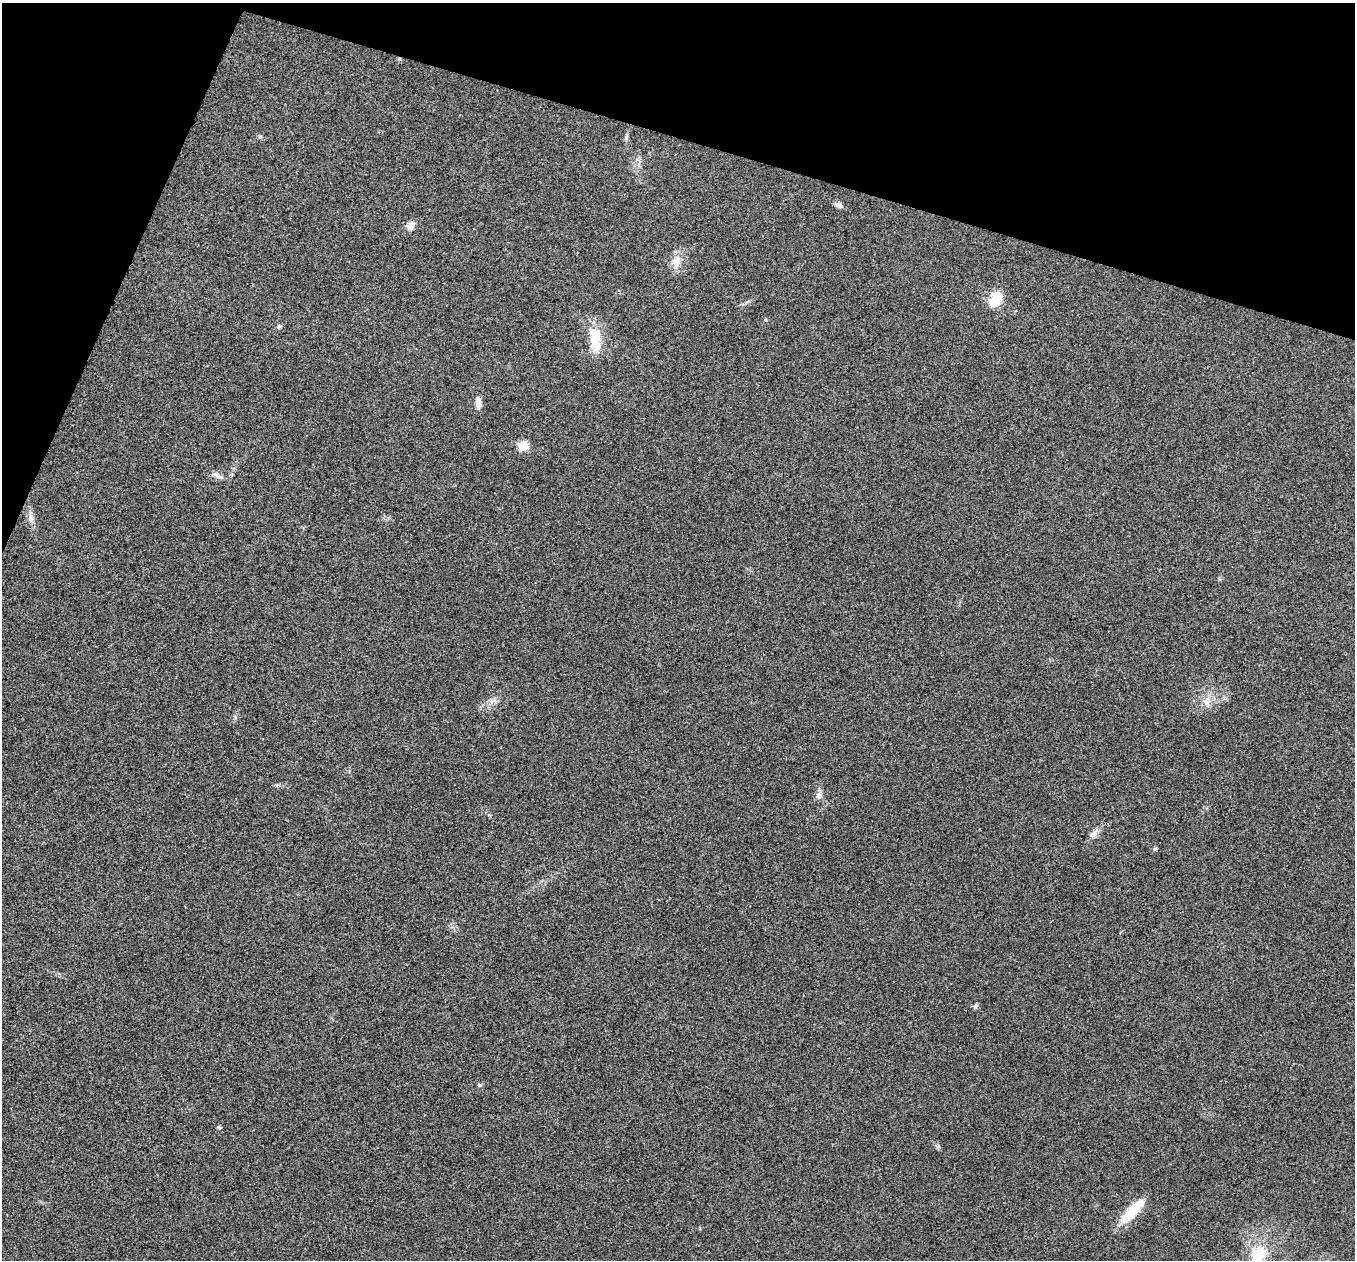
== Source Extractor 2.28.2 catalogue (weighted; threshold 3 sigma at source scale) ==
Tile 2 of 4 x 4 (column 2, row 1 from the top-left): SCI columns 1355-2707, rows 3910-5167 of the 5418 x 5433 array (HDU 1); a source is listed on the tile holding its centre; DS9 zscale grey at full resolution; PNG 1357 x 1262 px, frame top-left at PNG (2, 3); no overlay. Shown black and unused: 15% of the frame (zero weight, under 3 of 4 exposures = <1% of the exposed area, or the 3 px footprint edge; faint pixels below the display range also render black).
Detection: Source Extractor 2.28.2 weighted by HDU 2 'WHT'; one run over the whole footprint, this tile lists its part. Background 0.0213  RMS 0.0052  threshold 0.0233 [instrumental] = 3 sigma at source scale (4.5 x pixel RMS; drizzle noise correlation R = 1.50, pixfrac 1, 0.05/0.05 arcsec/px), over >= 5 px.
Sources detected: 28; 1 inside a brighter object's white glare — not listed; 1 inside a brighter listed object's ellipse — not listed separately; the other 26 listed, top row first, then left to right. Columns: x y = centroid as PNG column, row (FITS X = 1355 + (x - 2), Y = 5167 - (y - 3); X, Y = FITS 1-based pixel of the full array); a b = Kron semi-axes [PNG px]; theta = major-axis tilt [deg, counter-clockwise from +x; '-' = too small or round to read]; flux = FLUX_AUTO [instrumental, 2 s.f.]
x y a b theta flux
399 59 5 4 - 0.74
260 136 6 5 - 0.83
626 138 9 4 -82 1.1
839 205 10 7 -25 2
411 226 11 9 56 3.8
676 262 21 13 75 6.6
747 302 9 3 45 0.95
994 302 7 6 - 16
765 320 5 4 - 0.69
279 326 7 5 27 1.1
595 339 35 14 -85 16
478 403 16 7 -86 3.4
523 446 6 6 - 17
218 476 18 6 -26 2.7
31 517 19 7 -87 3.4
495 701 10 6 -12 2.1
1207 702 19 9 -87 5.4
818 795 10 7 -90 2.4
1094 833 17 7 45 3
1155 849 5 4 - 0.98
975 1006 7 5 57 1.2
479 1085 6 5 - 0.81
219 1127 6 5 - 0.79
938 1147 7 5 67 0.94
1134 1209 38 12 44 15
1258 1255 17 14 65 18
Overlapping masked pixels (flux is a lower limit): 1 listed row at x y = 399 59
Isophote crosses this tile's border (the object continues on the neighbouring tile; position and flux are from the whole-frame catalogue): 1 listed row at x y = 1258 1255